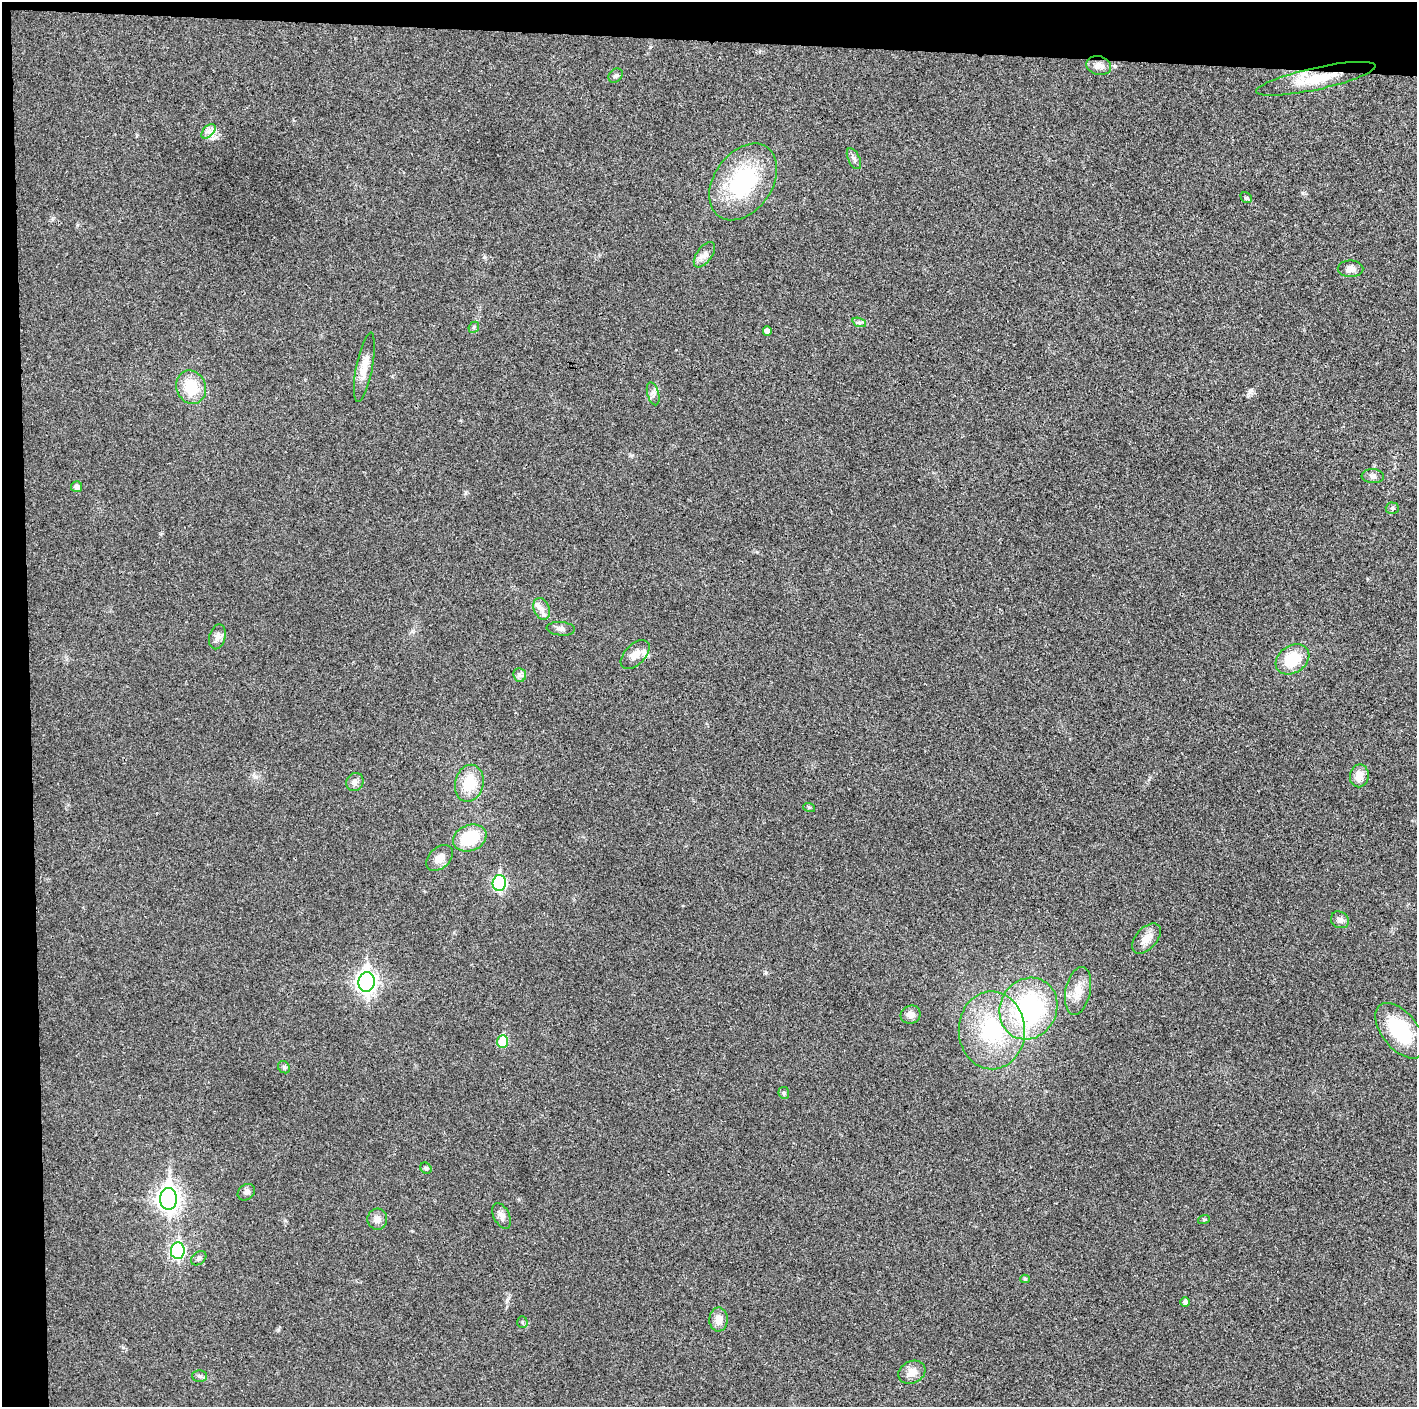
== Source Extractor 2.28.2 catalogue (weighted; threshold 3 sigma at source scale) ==
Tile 1 of 3 x 3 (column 1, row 1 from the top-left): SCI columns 2-1416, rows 2826-4230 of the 4245 x 4233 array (HDU 1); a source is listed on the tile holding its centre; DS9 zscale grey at full resolution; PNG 1419 x 1409 px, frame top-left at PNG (2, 2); each listed source drawn as its Kron ellipse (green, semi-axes under 4 px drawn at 4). Shown black and unused: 5% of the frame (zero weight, under 3 of 4 exposures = <1% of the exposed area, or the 3 px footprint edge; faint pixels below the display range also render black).
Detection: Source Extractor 2.28.2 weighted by HDU 2 'WHT'; one run over the whole footprint, this tile lists its part. Background 0.0207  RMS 0.0056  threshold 0.0251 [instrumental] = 3 sigma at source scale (4.5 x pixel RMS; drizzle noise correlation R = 1.50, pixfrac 1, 0.05/0.05 arcsec/px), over >= 5 px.
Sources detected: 57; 1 inside a brighter listed object's ellipse — not listed separately; the other 56 listed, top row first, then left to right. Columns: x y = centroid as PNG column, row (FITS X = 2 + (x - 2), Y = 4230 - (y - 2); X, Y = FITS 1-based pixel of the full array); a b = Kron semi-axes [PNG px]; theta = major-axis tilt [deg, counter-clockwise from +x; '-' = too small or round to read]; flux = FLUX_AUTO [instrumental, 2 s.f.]
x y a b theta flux
1099 65 12 9 -15 3.3
616 76 8 6 45 1.3
1316 79 61 11 12 18
208 131 8 5 45 2.1
854 159 11 5 -64 1.8
743 182 42 29 55 53
1246 198 6 4 -42 0.99
704 255 15 7 54 3.4
1351 269 13 8 -1 3.9
859 322 7 4 -19 1.2
474 327 6 4 48 0.91
767 331 4 4 - 3.1
364 367 35 8 79 7.9
191 387 17 14 -65 15
653 394 12 6 -75 2.1
1373 476 11 7 -5 2.1
76 487 5 5 - 2.7
1392 508 7 5 -2 1.1
542 609 11 7 -68 3.5
561 629 14 6 -4 2.4
217 637 13 8 76 3
635 655 18 10 45 5
1292 659 18 13 35 17
520 675 7 6 - 1.5
1359 776 11 9 80 6.2
355 782 9 8 - 2.4
469 783 19 14 77 15
809 807 6 4 -18 0.71
470 838 17 13 21 20
439 858 15 10 44 5.4
499 883 8 6 87 73
1340 920 9 8 - 2.3
1146 938 18 10 48 5.7
366 982 10 8 88 270
1078 991 24 12 78 8.3
1028 1009 32 28 61 79
911 1015 10 9 - 3.7
992 1030 39 33 -89 53
1400 1031 32 18 -51 35
503 1041 6 5 - 18
284 1067 6 5 - 1.1
784 1093 6 5 - 0.95
426 1168 6 5 - 0.85
246 1192 9 7 38 1.9
169 1199 11 8 90 340
502 1216 14 7 -64 2.9
377 1219 10 10 - 3.3
1204 1219 6 4 18 0.62
178 1251 8 7 - 81
199 1258 8 6 39 1.3
1025 1279 4 4 - 0.92
1185 1302 5 4 - 1.6
718 1320 12 9 88 4.8
522 1322 6 5 - 0.86
912 1372 14 11 27 5.3
200 1376 7 6 - 1.4
Overlapping masked pixels (flux is a lower limit): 1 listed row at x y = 1316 79
Unlisted compact peaks at least as high as the median listed source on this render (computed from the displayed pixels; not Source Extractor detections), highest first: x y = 1250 392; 484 257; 278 1330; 1302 193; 256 777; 507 1300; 766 972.